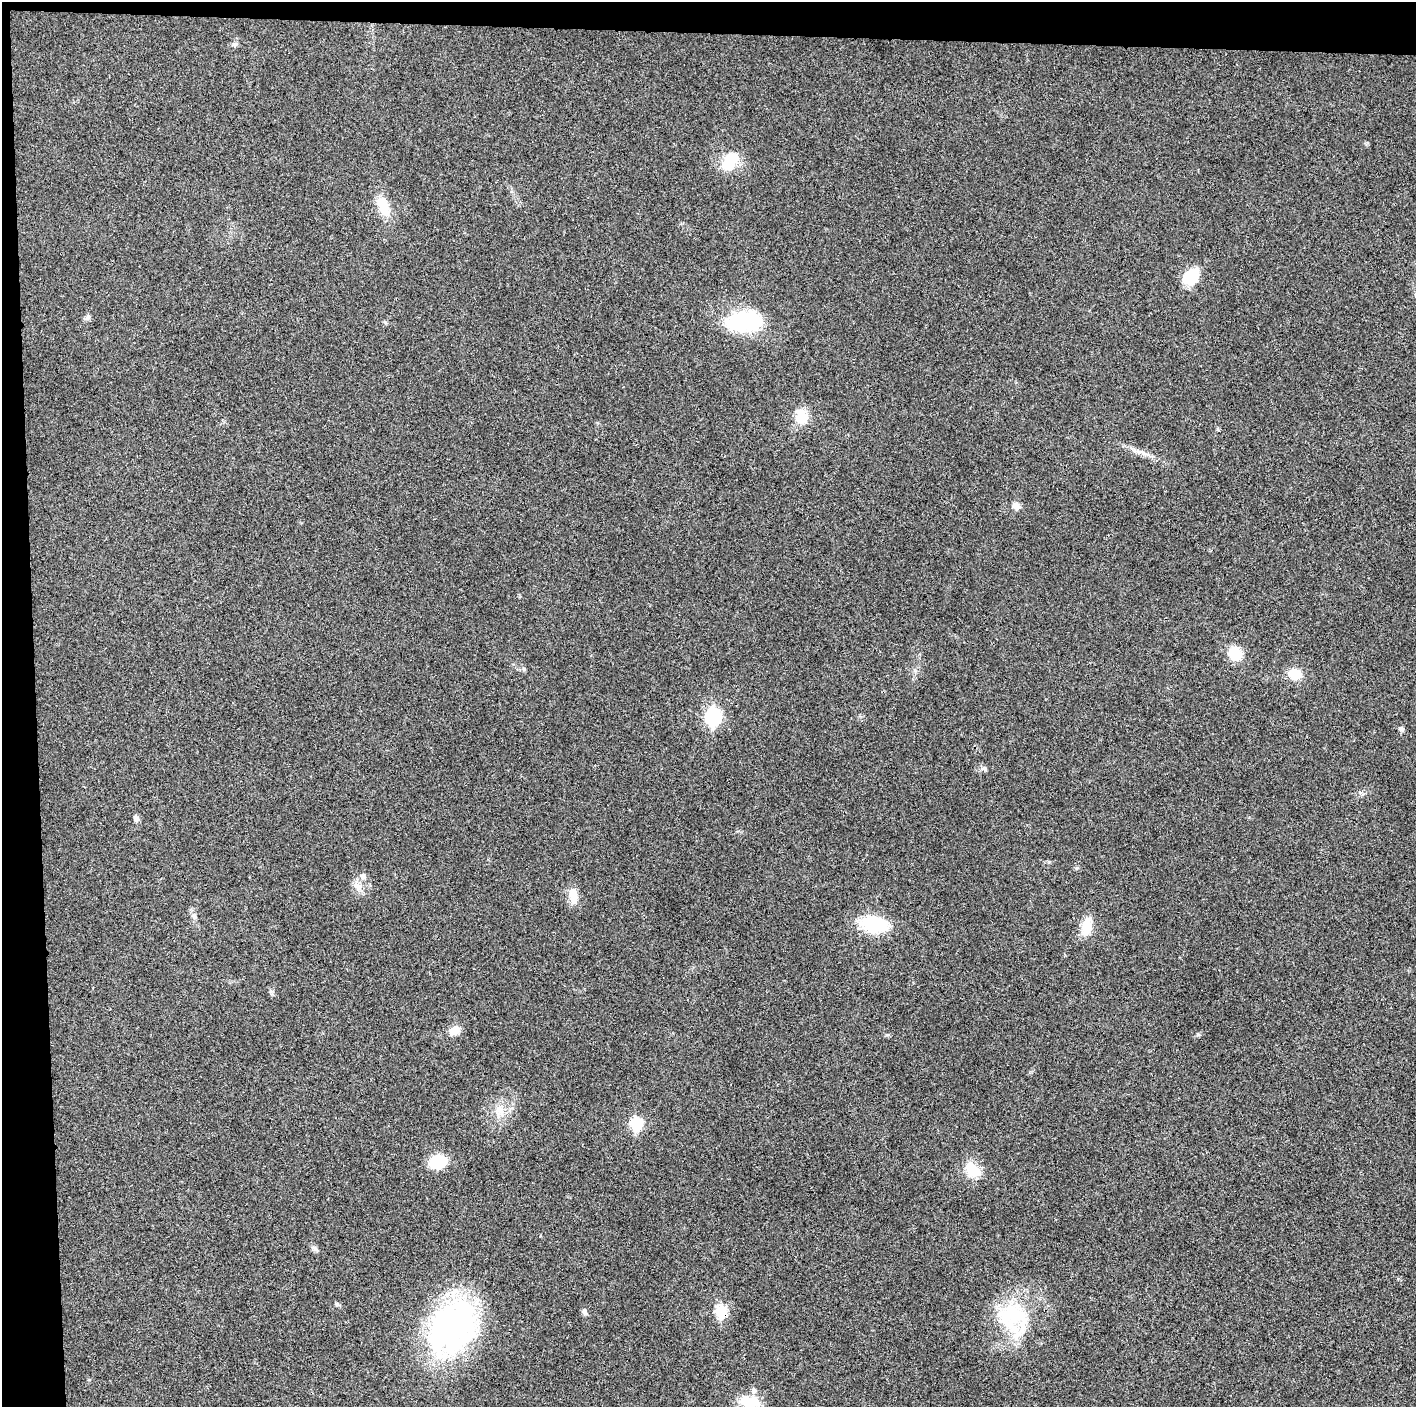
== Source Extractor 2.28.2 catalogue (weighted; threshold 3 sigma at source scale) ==
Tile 1 of 3 x 3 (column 1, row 1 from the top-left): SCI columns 3-1416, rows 2811-4215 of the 4246 x 4219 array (HDU 1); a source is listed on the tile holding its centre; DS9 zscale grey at full resolution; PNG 1418 x 1409 px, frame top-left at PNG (2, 2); no overlay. Shown black and unused: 5% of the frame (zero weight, under 3 of 4 exposures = <1% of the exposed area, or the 3 px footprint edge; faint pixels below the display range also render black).
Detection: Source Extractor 2.28.2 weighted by HDU 2 'WHT'; one run over the whole footprint, this tile lists its part. Background 0.0233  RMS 0.0054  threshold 0.0241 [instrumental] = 3 sigma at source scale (4.5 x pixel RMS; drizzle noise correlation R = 1.50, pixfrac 1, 0.05/0.05 arcsec/px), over >= 5 px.
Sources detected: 34; all 34 listed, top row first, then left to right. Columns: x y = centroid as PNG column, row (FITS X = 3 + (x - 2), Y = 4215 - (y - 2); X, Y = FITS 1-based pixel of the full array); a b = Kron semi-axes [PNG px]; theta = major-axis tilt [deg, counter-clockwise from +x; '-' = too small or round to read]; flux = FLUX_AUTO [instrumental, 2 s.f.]
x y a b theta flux
235 44 7 6 - 1.2
730 161 26 16 58 14
383 206 27 13 -68 11
1191 277 14 11 55 18
88 317 8 6 59 1.4
743 322 38 18 6 51
802 417 22 17 85 9
1143 452 12 4 -40 1.8
1016 506 9 8 - 2.9
1235 654 13 11 -41 13
524 669 6 4 -72 0.75
1295 674 13 11 -14 9.9
713 717 9 7 85 84
1401 729 6 6 - 1.3
984 769 7 5 -35 1.1
136 819 8 7 - 1.4
363 876 8 6 -37 1.7
358 887 14 8 -40 3.6
573 896 19 9 -82 7.7
194 916 8 6 -16 1.3
874 924 27 15 -7 29
1087 926 18 10 83 11
455 1031 13 9 26 5.2
500 1109 13 12 - 5.8
636 1123 9 7 -84 29
438 1162 14 11 13 20
973 1170 20 14 -47 11
315 1249 7 4 -19 1.1
721 1311 8 7 - 24
584 1312 8 6 -61 1.5
1013 1316 41 31 -12 41
452 1327 59 44 57 140
753 1390 8 7 - 1.6
749 1402 21 12 -11 14
Overlapping masked pixels (flux is a lower limit): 1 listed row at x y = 721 1311
Isophote crosses this tile's border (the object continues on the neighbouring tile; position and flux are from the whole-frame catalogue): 1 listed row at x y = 749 1402
Unlisted compact peaks at least as high as the median listed source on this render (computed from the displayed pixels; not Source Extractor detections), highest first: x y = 887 1035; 271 992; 1049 862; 1366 144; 915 671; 1218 430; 89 1380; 1398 1279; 540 1236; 386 322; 1123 446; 738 831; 1361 793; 511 191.